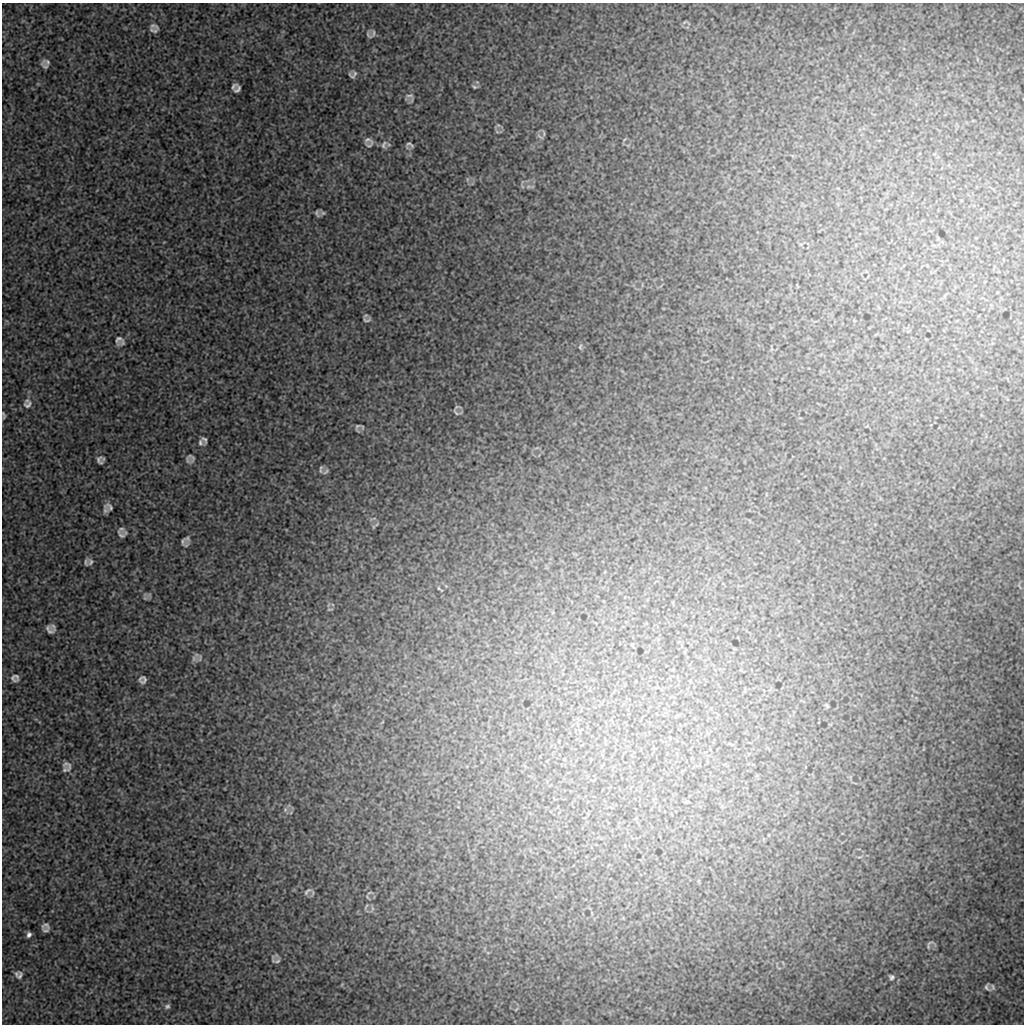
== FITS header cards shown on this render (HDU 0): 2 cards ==
NAXIS1  =                 1022 / length of data axis 1
NAXIS2  =                 1022 / length of data axis 2

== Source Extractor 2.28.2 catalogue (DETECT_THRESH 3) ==
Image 1022 x 1022 px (HDU 0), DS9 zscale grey, 1 PNG px = 1 image px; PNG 1026 x 1026 px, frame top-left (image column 1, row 1022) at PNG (2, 3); no overlay
Background 8820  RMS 44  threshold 131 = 3 sigma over >= 5 px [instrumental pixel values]
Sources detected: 58; all 58 listed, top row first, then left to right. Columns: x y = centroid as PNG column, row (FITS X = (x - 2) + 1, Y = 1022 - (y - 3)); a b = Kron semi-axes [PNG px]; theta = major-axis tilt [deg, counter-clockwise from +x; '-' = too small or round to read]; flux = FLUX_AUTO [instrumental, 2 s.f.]
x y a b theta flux
154 26 14 7 -23 13000
373 33 12 4 80 5200
369 35 13 6 -52 7600
47 62 14 7 -4 12000
353 75 11 7 18 9400
234 86 7 4 44 6400
474 87 6 5 - 4600
238 89 7 5 49 8200
410 95 12 7 -1 13000
498 125 7 4 -17 4600
540 137 12 3 -38 5800
367 140 15 10 -6 16000
384 145 13 8 80 13000
409 145 8 5 -12 8500
317 213 9 5 -75 7200
323 213 7 5 1 5400
367 320 13 6 4 8900
118 339 15 11 86 17000
580 347 8 4 80 4700
28 405 12 10 13 14000
456 412 10 4 -48 4700
4 415 10 4 -81 5400
357 427 15 7 76 8400
204 439 10 6 -71 7500
200 442 10 8 -82 9400
192 457 14 12 -79 15000
99 460 7 6 - 11000
321 468 8 6 67 6900
326 471 12 6 43 9700
109 507 12 8 -27 12000
121 535 10 7 -62 13000
187 538 11 8 82 9300
183 541 10 6 83 5700
90 562 10 9 - 11000
438 588 5 3 - 2700
145 598 6 5 - 5400
330 609 9 2 5 3300
49 630 10 7 -35 14000
200 658 10 5 85 6200
194 659 9 7 -75 9500
17 676 13 5 -74 7200
12 678 13 7 -50 10000
142 680 7 7 - 12000
827 705 8 2 -69 3300
68 766 14 10 -43 18000
285 810 6 5 - 6700
307 891 13 5 41 8600
369 893 6 3 20 2900
366 906 8 3 61 4200
45 925 8 7 - 13000
29 935 5 4 - 8700
929 944 12 5 64 6000
277 961 11 7 -31 8900
20 976 11 6 70 9700
891 977 8 7 - 7400
987 987 8 5 -73 7300
993 987 9 5 -75 6300
167 1006 8 6 30 7800
At the frame edge (FLAGS 8, measured only in part): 1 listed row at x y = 4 415